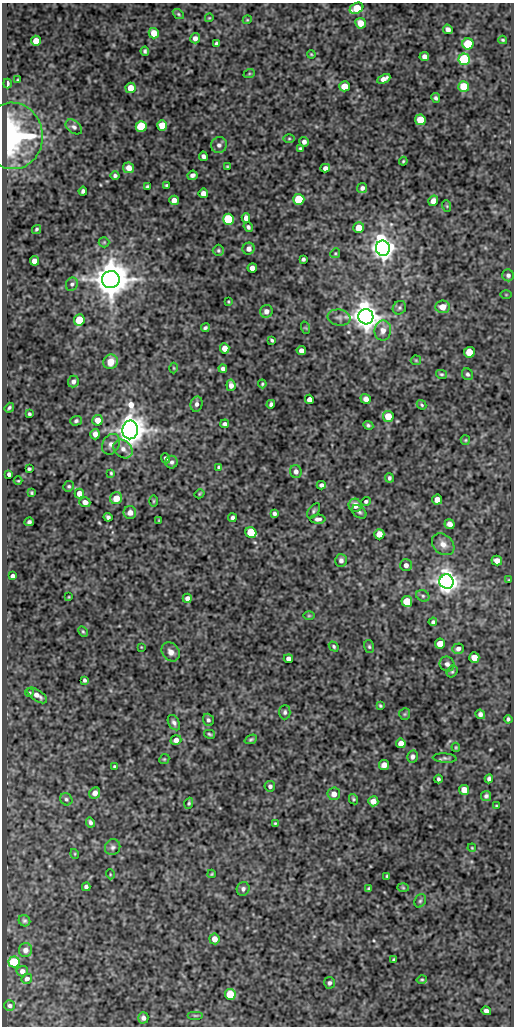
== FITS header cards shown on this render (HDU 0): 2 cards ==
NAXIS1  =                  512
NAXIS2  =                 1024

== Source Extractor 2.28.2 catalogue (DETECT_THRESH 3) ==
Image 512 x 1024 px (HDU 0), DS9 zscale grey, 1 PNG px = 1 image px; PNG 516 x 1028 px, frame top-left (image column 1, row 1024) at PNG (2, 3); each listed source drawn as its Kron ellipse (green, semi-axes under 4 px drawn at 4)
Background 81.6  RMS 0.51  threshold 1.52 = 3 sigma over >= 5 px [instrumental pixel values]
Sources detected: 221; all 221 listed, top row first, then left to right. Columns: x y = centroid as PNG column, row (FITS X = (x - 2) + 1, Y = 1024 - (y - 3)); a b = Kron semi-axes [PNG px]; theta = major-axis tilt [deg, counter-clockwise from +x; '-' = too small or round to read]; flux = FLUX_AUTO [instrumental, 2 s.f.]
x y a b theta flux
357 8 7 5 30 950
178 14 6 4 -37 50
209 18 4 3 - 30
247 20 4 3 - 31
361 23 5 5 - 430
448 29 5 4 - 150
154 33 5 5 - 460
195 38 5 5 - 140
503 40 4 3 - 41
36 41 5 5 - 410
217 44 4 4 - 85
468 44 5 5 - 1600
145 51 4 4 - 62
311 54 4 3 - 33
424 57 5 4 - 160
464 59 5 5 - 2700
249 74 6 4 19 38
384 79 7 4 25 210
18 80 4 3 - 32
7 83 5 3 - 170
344 86 5 5 - 510
464 86 5 5 - 830
131 88 5 5 - 430
436 98 5 4 - 70
420 120 5 5 - 780
162 125 5 5 - 670
141 126 5 5 - 1900
74 127 9 6 -37 120
13 136 33 30 -84 4900
289 139 6 4 0 46
304 142 5 5 - 120
219 145 8 8 - 120
300 148 3 3 - 46
203 156 5 4 - 100
403 161 4 3 - 37
227 167 3 2 - 34
129 168 5 5 - 270
325 168 5 4 - 140
192 175 5 4 - 110
115 176 4 4 - 77
167 185 3 3 - 48
147 187 4 3 - 58
362 188 5 5 - 110
83 191 4 4 - 83
203 193 5 5 - 210
299 199 5 5 - 1600
174 200 5 4 - 230
433 201 5 4 - 220
447 206 6 3 -72 33
246 218 5 4 - 200
229 219 5 5 - 3200
248 227 5 4 - 76
359 228 5 5 - 530
36 229 5 3 - 53
104 242 5 5 - 42
383 248 7 7 - 31000
249 249 6 6 - 180
218 250 6 5 - 64
335 253 5 4 - 43
303 259 4 4 - 67
34 261 5 4 - 200
252 268 4 4 - 190
508 275 6 6 - 90
111 279 9 8 - 91000
72 284 7 5 62 80
506 295 5 3 - 31
228 302 3 3 - 32
442 307 7 6 - 340
399 308 7 6 - 79
266 311 6 6 - 180
366 317 8 7 - 48000
339 318 11 8 -8 140
79 320 6 5 - 1100
205 328 4 3 - 62
306 328 6 4 -71 33
383 330 10 8 81 240
272 340 4 3 - 57
225 348 5 4 - 310
301 351 5 4 - 180
469 352 5 5 - 790
416 360 5 5 - 39
111 362 7 7 - 420
174 368 5 3 - 31
223 369 4 4 - 99
441 374 5 4 - 50
468 374 6 5 - 73
73 382 6 5 - 120
262 384 4 4 - 44
231 385 6 4 -83 170
309 399 4 4 - 170
366 399 5 5 - 160
196 404 7 6 - 110
271 404 4 4 - 74
422 405 5 3 - 41
9 408 5 3 - 62
29 414 3 3 - 56
388 416 5 5 - 650
98 420 5 5 - 350
76 421 6 5 - 67
225 424 4 4 - 86
368 425 5 4 - 66
130 430 9 7 88 57000
95 434 5 5 - 190
465 440 5 5 - 41
111 444 11 8 60 180
123 449 10 8 -41 200
166 458 5 4 - 79
171 462 6 6 - 88
219 467 4 3 - 54
29 469 4 3 - 55
296 472 6 6 - 150
111 473 3 3 - 39
9 474 4 3 - 84
389 478 5 4 - 68
18 481 4 3 - 32
321 485 4 4 - 100
69 486 5 5 - 53
31 493 4 3 - 43
79 493 5 4 - 220
199 494 5 3 - 33
116 498 6 6 - 500
437 500 5 5 - 240
154 501 6 4 90 39
366 501 5 4 - 66
85 502 5 5 - 190
355 505 6 6 - 350
314 511 8 5 55 72
359 512 8 5 -37 79
130 513 6 6 - 180
274 513 4 4 - 82
108 517 4 4 - 87
232 518 4 4 - 93
318 519 7 4 0 100
159 520 4 2 - 25
29 522 4 4 - 77
449 524 5 5 - 200
251 533 5 5 - 1600
379 534 5 5 - 350
443 544 12 9 -41 250
341 560 6 6 - 120
497 560 5 4 - 230
406 565 6 6 - 140
13 576 4 4 - 100
509 580 4 3 - 29
447 582 7 7 - 29000
423 596 7 5 -27 64
69 597 3 2 - 25
187 598 4 4 - 150
407 601 5 5 - 1200
309 616 6 4 0 40
433 622 4 3 - 80
83 631 6 4 -62 46
440 644 5 5 - 610
334 646 5 4 - 52
369 646 6 5 - 58
141 647 3 2 - 23
458 649 6 5 - 110
171 652 10 8 -52 200
474 657 5 5 - 420
288 659 4 4 - 130
447 664 8 7 - 130
452 672 6 5 - 53
84 680 4 3 - 66
29 693 4 4 - 42
37 695 11 5 -34 200
380 706 4 3 - 45
285 712 7 6 - 92
405 714 6 5 - 50
480 714 5 4 - 110
508 719 4 3 - 71
208 720 6 5 - 76
174 723 8 5 -60 110
210 734 5 3 - 56
251 739 6 4 23 55
176 740 5 5 - 160
401 743 5 5 - 290
456 747 4 3 - 39
412 757 6 5 - 100
445 758 12 4 -4 85
164 759 5 4 - 41
384 765 5 5 - 210
114 766 3 3 - 42
438 779 4 3 - 65
489 779 4 4 - 89
270 786 5 5 - 93
464 790 5 5 - 370
95 793 6 5 - 210
334 794 6 6 - 240
486 796 5 5 - 85
66 799 6 5 - 75
353 799 5 4 - 48
373 801 5 5 - 250
189 803 6 4 70 52
496 806 3 2 - 30
90 822 5 4 - 86
275 823 4 4 - 36
113 847 8 7 - 110
472 848 4 3 - 30
75 854 5 3 - 29
110 874 5 3 - 29
212 874 4 3 - 36
387 876 3 3 - 38
86 887 4 4 - 96
369 888 4 3 - 52
403 888 6 4 -2 39
243 889 7 6 - 100
420 901 7 5 61 63
24 921 6 5 - 68
214 939 5 5 - 280
25 950 7 6 - 170
394 959 4 3 - 46
14 962 5 5 - 1800
22 971 5 5 - 140
27 979 5 4 - 100
422 979 5 3 - 41
329 983 6 5 - 87
230 994 5 5 - 1100
10 1005 5 5 - 80
486 1011 5 4 - 130
195 1015 8 3 0 49
143 1018 5 5 - 130